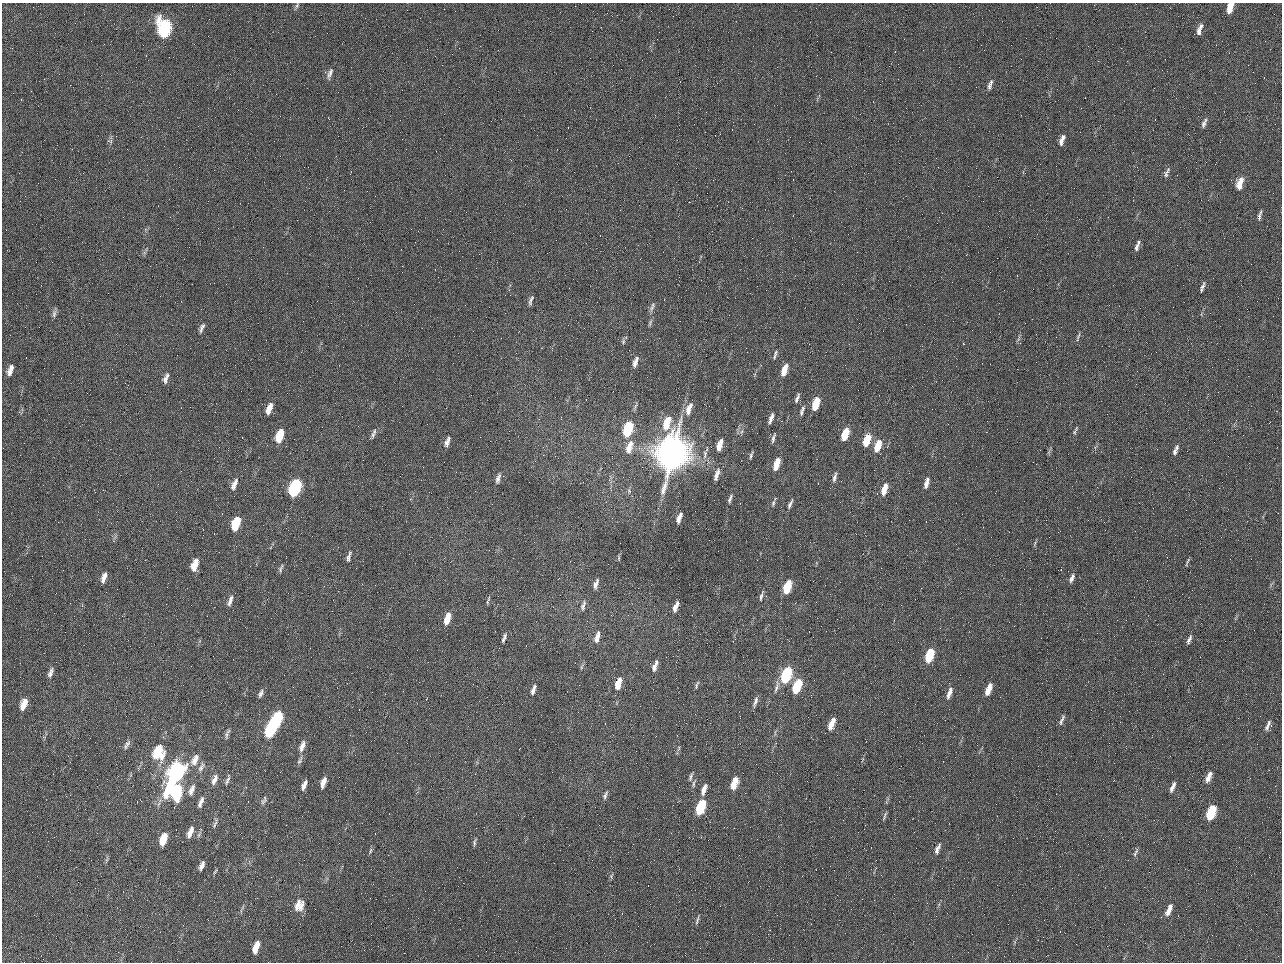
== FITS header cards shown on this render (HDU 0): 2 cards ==
NAXIS1  =                 1280 / length of data axis 1
NAXIS2  =                  960 / length of data axis 2

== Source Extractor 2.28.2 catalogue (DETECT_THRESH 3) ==
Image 1280 x 960 px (HDU 0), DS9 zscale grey, 1 PNG px = 1 image px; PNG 1284 x 964 px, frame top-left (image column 1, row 960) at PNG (2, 3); no overlay
Background 2560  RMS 180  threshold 553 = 3 sigma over >= 5 px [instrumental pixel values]
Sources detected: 148; all 148 listed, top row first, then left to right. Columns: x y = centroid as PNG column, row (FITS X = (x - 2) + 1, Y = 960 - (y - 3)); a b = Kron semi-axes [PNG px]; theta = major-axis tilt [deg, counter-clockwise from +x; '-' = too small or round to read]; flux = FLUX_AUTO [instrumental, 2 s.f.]
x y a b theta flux
297 6 10 4 61 2.7e+04
1230 7 10 5 71 1.9e+05
164 28 13 9 -90 2.2e+06
1199 29 15 5 69 7.6e+04
984 50 2 2 - 6.3e+04
330 73 15 6 72 5.7e+04
990 84 14 5 70 5.4e+04
1204 123 13 5 69 4.8e+04
568 127 3 2 - 6.5e+03
1062 140 14 6 69 7.7e+04
110 141 8 5 0 2.5e+04
1167 172 15 6 69 4.5e+04
1240 183 14 7 75 1.7e+05
1259 217 11 5 80 4.1e+04
1137 246 13 5 72 5.5e+04
1203 286 11 4 72 3.7e+04
531 300 13 4 70 3.7e+04
652 307 14 6 67 4.5e+04
54 314 12 6 81 4.0e+04
650 323 11 4 71 2.8e+04
202 328 13 5 69 4.6e+04
1078 337 13 3 69 2.6e+04
1019 339 10 3 69 2.2e+04
623 341 8 5 83 2.4e+04
775 354 12 4 73 3.2e+04
635 362 14 6 71 7.7e+04
10 370 12 6 70 8.8e+04
784 370 12 5 72 1.7e+05
165 380 12 7 80 6.0e+04
797 398 12 4 68 3.9e+04
816 404 11 5 73 3.4e+05
269 409 12 6 69 1.2e+05
689 409 18 7 71 1.2e+05
802 411 13 5 71 4.2e+04
771 419 13 4 70 6.0e+04
667 423 15 7 72 3.2e+05
628 429 11 6 73 9.4e+05
742 431 6 4 71 2.4e+04
986 432 3 2 - 1.0e+04
1074 432 9 5 63 2.5e+04
845 434 11 5 69 3.4e+05
373 435 10 5 81 3.7e+04
280 436 12 6 70 3.4e+05
773 438 11 4 75 3.5e+04
867 440 12 6 69 3.5e+05
447 442 13 6 68 6.4e+04
719 445 13 5 72 1.6e+05
878 446 12 6 71 2.7e+05
629 447 18 8 72 1.6e+05
1177 447 7 5 67 2.6e+04
1175 452 7 5 72 3.4e+04
672 454 23 16 70 1.2e+07
705 454 13 6 82 6.0e+04
751 455 9 4 72 2.8e+04
776 464 12 5 72 2.2e+05
717 474 14 5 73 7.8e+04
834 477 14 5 74 4.8e+04
498 478 14 5 74 5.2e+04
926 483 12 5 75 8.0e+04
234 484 15 6 67 7.7e+04
295 488 12 6 69 2.0e+06
884 489 12 5 71 1.7e+05
730 499 12 4 71 3.7e+04
773 503 9 5 72 2.8e+04
790 504 13 4 66 3.9e+04
679 518 11 5 69 7.4e+04
236 524 11 6 69 4.6e+05
1035 543 6 4 72 1.7e+04
349 556 13 4 73 4.1e+04
619 558 8 4 -90 1.6e+04
1187 562 13 3 68 2.2e+04
195 565 11 5 70 2.0e+05
281 568 12 4 69 2.8e+04
104 576 9 7 64 5.9e+04
1072 578 10 4 68 4.6e+04
103 580 7 6 - 4.8e+04
596 584 14 5 74 6.2e+04
787 587 11 5 71 5.2e+05
761 596 13 3 75 3.3e+04
230 600 13 5 72 6.1e+04
488 600 13 3 74 2.2e+04
583 606 15 6 75 5.2e+04
676 607 11 4 69 8.4e+04
447 619 12 5 72 2.0e+05
597 637 15 6 74 1.1e+05
504 638 13 4 70 3.8e+04
1189 639 12 4 68 4.5e+04
929 655 11 5 71 6.3e+05
655 666 14 5 69 8.0e+04
582 667 8 4 80 2.5e+04
50 673 12 5 70 5.4e+04
786 675 11 6 69 1.4e+06
618 683 12 6 73 2.0e+05
697 685 11 4 74 2.5e+04
797 686 11 5 68 7.2e+05
777 687 19 5 74 5.9e+04
988 689 12 5 68 1.5e+05
533 690 13 5 71 6.5e+04
261 693 11 5 63 4.4e+04
949 693 15 5 70 9.2e+04
755 702 14 4 72 4.5e+04
24 704 12 7 70 1.6e+05
277 720 12 6 74 1.3e+06
1062 720 13 4 67 4.0e+04
831 724 11 5 69 1.6e+05
1268 726 14 7 70 5.8e+04
271 729 13 6 72 1.6e+06
227 734 13 4 71 3.7e+04
127 743 10 7 61 4.3e+04
302 746 15 7 69 8.8e+04
679 748 9 4 80 2.0e+04
158 752 14 11 78 4.6e+05
195 760 17 8 64 1.1e+05
300 760 12 5 61 3.9e+04
201 767 14 6 64 5.4e+04
176 772 22 8 66 3.3e+06
691 777 12 4 72 3.1e+04
1208 777 12 5 66 1.0e+05
214 780 15 6 68 8.3e+04
227 780 15 5 69 4.1e+04
323 782 11 5 72 9.9e+04
734 783 11 5 72 3.2e+05
694 784 12 4 81 3.2e+04
304 785 11 4 66 7.0e+04
1172 787 12 4 67 6.2e+04
192 790 16 6 68 8.1e+04
704 790 11 4 69 9.6e+04
176 792 14 8 77 7.4e+05
605 795 11 5 67 3.7e+04
264 800 12 5 63 3.5e+04
201 802 14 5 68 6.4e+04
700 807 11 5 71 1.0e+06
1211 812 12 6 69 6.7e+05
885 816 11 3 69 2.1e+04
215 823 16 4 70 3.5e+04
190 832 14 6 69 9.7e+04
163 839 11 6 72 2.7e+05
474 842 10 4 76 2.7e+04
937 849 12 4 70 6.5e+04
370 851 9 4 72 2.1e+04
1136 852 13 4 63 3.2e+04
106 860 9 3 69 2.1e+04
202 865 10 5 66 5.7e+04
215 871 8 3 53 1.7e+04
299 905 14 11 65 1.5e+05
1169 910 14 5 66 1.1e+05
697 920 12 3 75 2.7e+04
256 947 11 5 72 1.7e+05
At the frame edge (FLAGS 8, measured only in part): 1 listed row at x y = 1230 7